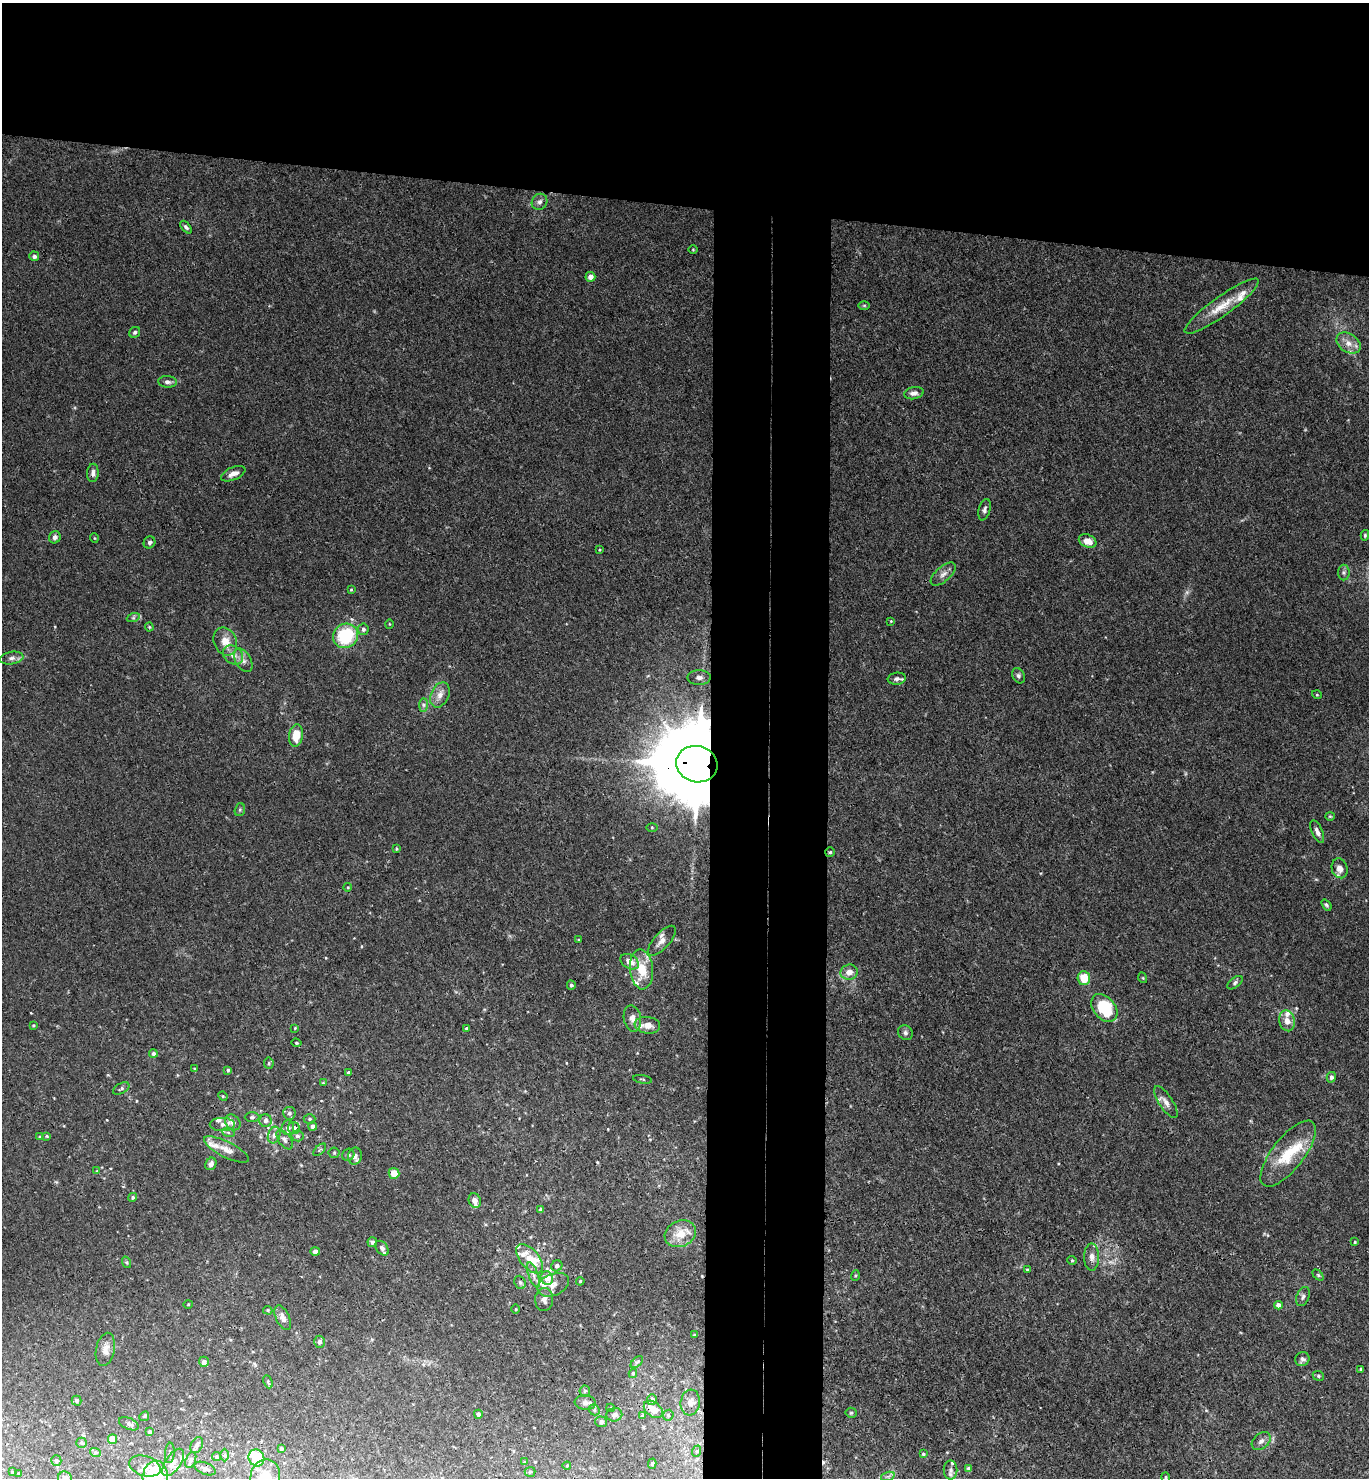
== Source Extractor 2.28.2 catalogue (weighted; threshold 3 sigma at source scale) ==
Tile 2 of 3 x 3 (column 2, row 1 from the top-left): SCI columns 1528-2894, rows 2962-4437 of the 4519 x 4444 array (HDU 1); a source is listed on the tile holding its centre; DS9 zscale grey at full resolution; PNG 1371 x 1480 px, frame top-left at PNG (2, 3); each listed source drawn as its Kron ellipse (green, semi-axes under 4 px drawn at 4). Shown black and unused: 21% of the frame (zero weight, under 3 of 4 exposures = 6% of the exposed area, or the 3 px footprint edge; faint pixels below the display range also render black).
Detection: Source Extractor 2.28.2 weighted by HDU 2 'WHT'; one run over the whole footprint, this tile lists its part. Background 0.0205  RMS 0.0026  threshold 0.0117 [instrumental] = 3 sigma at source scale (4.5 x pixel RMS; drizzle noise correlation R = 1.50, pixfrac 1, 0.05/0.05 arcsec/px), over >= 5 px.
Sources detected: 213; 2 too faint to see at this stretch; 2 cosmic-ray / hot-pixel residue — neither listed nor drawn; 21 inside a brighter listed object's ellipse — not listed separately; the other 188 listed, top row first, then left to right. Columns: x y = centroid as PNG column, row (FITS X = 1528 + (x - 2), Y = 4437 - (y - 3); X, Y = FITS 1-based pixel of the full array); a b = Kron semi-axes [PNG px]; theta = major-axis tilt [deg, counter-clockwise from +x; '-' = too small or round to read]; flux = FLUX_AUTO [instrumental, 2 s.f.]
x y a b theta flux
539 202 8 7 - 1
186 227 7 4 -49 0.59
693 250 4 3 - 0.19
34 256 5 5 - 0.71
590 277 5 5 - 1.3
864 305 6 4 0 0.3
1222 306 45 9 36 5.6
135 332 6 5 - 0.57
1348 343 13 9 -34 2.4
167 382 9 5 -4 0.84
914 393 10 6 11 1.2
93 473 9 6 86 1
233 474 13 6 23 1.7
984 510 11 5 75 0.74
1365 535 5 4 - 0.39
55 537 6 5 - 1.1
94 538 5 3 - 0.2
1088 541 9 6 -23 2.3
149 542 6 5 - 0.67
599 550 4 3 - 0.23
1344 572 8 6 -90 0.62
943 574 15 7 41 1.5
351 590 4 3 - 0.25
133 618 7 4 18 0.49
891 621 4 4 - 0.23
389 624 5 3 - 0.2
149 627 4 4 - 0.26
363 629 5 5 - 0.73
346 636 13 12 - 15
225 641 15 11 -68 3.1
233 655 11 8 -39 2
11 658 12 6 9 1.2
243 660 13 8 -60 1.5
1018 676 8 6 -59 0.59
699 678 12 7 -1 1.2
897 679 9 6 7 0.95
440 695 13 9 65 2
1317 695 5 3 - 0.21
424 705 7 4 90 0.58
296 735 11 7 83 4.8
697 764 21 18 -15 4900
240 810 6 5 - 0.42
1330 816 5 4 - 0.28
652 827 5 4 - 0.28
1317 832 12 5 -66 1.2
396 849 4 3 - 0.25
830 852 5 5 - 0.4
1340 868 10 8 -73 1.8
348 887 4 3 - 0.2
1326 905 6 4 -53 0.44
579 940 4 3 - 0.24
662 941 19 8 48 1.8
630 962 10 7 -31 2.4
641 969 20 11 -84 7
849 972 9 7 14 2.1
1084 978 7 6 - 4.9
1143 978 5 3 - 0.22
1235 983 9 5 39 0.56
571 985 4 4 - 0.55
1104 1008 16 10 -51 13
632 1018 13 8 -79 1.8
1287 1021 10 7 -76 2.1
33 1025 4 3 - 0.25
647 1025 13 8 -8 2.5
295 1028 4 3 - 0.19
467 1029 4 3 - 0.72
905 1033 8 7 - 0.77
297 1043 5 4 - 0.39
153 1053 4 4 - 0.81
269 1063 5 5 - 0.4
194 1069 3 3 - 0.25
228 1070 4 4 - 0.34
348 1072 4 3 - 0.37
1331 1077 5 4 - 0.83
642 1079 9 3 -10 0.28
323 1083 4 4 - 0.23
121 1088 9 5 28 0.65
223 1096 5 4 - 0.29
1166 1102 18 7 -57 1.6
289 1113 6 6 - 0.73
252 1117 7 5 1 0.53
310 1119 6 4 0 0.42
265 1121 6 6 - 0.9
233 1122 9 7 -47 1.9
222 1125 12 6 -1 1.4
312 1126 4 4 - 1
288 1128 7 6 - 1.2
294 1128 6 5 - 1.6
228 1132 6 4 -19 0.43
274 1135 8 6 72 1.1
47 1136 4 4 - 0.28
297 1136 6 5 - 0.77
39 1137 4 4 - 0.25
285 1140 11 6 -54 0.9
226 1149 25 8 -26 2.7
320 1150 8 3 45 0.29
334 1153 5 5 - 0.37
1288 1154 40 16 52 11
348 1155 6 5 - 0.6
355 1156 8 7 - 1
211 1164 6 5 - 1.1
97 1171 4 4 - 0.24
394 1173 5 5 - 3.1
133 1197 5 4 - 0.42
475 1200 7 6 - 1.4
541 1210 4 4 - 0.64
680 1234 16 13 25 4.2
372 1242 5 5 - 0.72
1355 1242 3 3 - 0.24
382 1248 8 5 -51 0.78
315 1252 5 4 - 1.1
1092 1257 14 7 -89 1.6
530 1259 17 9 -50 4.5
1072 1260 4 4 - 0.31
126 1262 6 4 -72 0.34
557 1266 6 5 - 0.81
1027 1270 4 4 - 0.46
533 1275 13 5 -71 1.1
855 1275 5 3 - 0.3
1318 1275 6 4 -45 0.38
547 1278 7 6 - 3
580 1281 4 3 - 0.22
520 1282 7 5 -69 0.54
553 1285 16 11 23 2.3
1303 1297 10 6 69 0.8
544 1300 11 9 88 1.5
188 1304 4 3 - 0.21
1278 1305 4 4 - 1.5
516 1309 4 3 - 0.24
268 1310 5 4 - 0.33
283 1318 13 6 -64 1.8
694 1335 4 4 - 0.25
320 1342 6 5 - 0.88
105 1349 17 9 78 2
1302 1359 7 7 - 0.95
204 1362 5 5 - 1.1
637 1362 7 4 44 0.37
1361 1369 4 3 - 0.25
633 1373 4 3 - 0.35
1318 1376 6 4 -24 0.37
268 1382 7 4 -66 0.39
585 1391 6 5 - 0.38
652 1399 5 5 - 0.93
76 1401 5 5 - 0.67
690 1402 13 9 82 1.9
585 1403 10 7 -6 1.1
611 1408 4 4 - 0.28
653 1409 11 7 -38 2.8
594 1410 5 5 - 0.43
851 1413 5 5 - 0.42
478 1414 4 4 - 0.58
614 1415 8 6 7 0.75
668 1415 6 5 - 0.4
144 1416 5 4 - 0.33
642 1416 4 3 - 0.39
601 1422 6 5 - 0.65
129 1424 10 5 -24 0.79
150 1432 3 3 - 0.44
112 1439 4 4 - 3.6
1261 1441 10 7 41 1.1
81 1443 5 5 - 0.57
197 1445 8 5 63 0.71
281 1449 3 3 - 0.57
697 1451 6 4 72 0.34
95 1452 5 3 - 0.36
170 1453 10 5 85 0.62
923 1454 4 4 - 0.39
225 1455 6 4 -90 0.4
216 1457 4 4 - 0.34
256 1458 9 7 -66 10
191 1460 8 5 70 0.71
56 1461 5 5 - 0.56
173 1462 16 7 56 1.9
525 1462 4 3 - 0.25
652 1464 5 4 - 0.36
145 1466 16 10 -18 1.7
567 1466 4 4 - 0.24
205 1468 11 6 -23 0.91
969 1469 4 4 - 0.81
950 1470 9 7 90 0.9
12 1472 3 2 - 0.27
530 1472 5 5 - 0.33
19 1474 3 2 - 0.24
265 1476 17 14 78 7
888 1476 7 4 19 0.56
155 1477 16 12 85 17
1166 1477 5 4 - 0.39
65 1478 7 6 - 0.98
Overlapping masked pixels (flux is a lower limit): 3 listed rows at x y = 93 473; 697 764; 226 1149
Isophote crosses this tile's border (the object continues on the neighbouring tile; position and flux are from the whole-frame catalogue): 4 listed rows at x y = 265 1476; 155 1477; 1166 1477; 65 1478